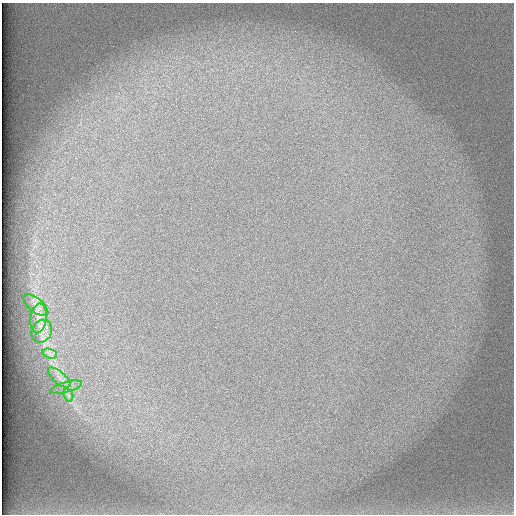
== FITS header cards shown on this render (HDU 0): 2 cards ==
NAXIS1  =                  512 /
NAXIS2  =                  512 /

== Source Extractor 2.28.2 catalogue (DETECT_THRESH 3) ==
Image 512 x 512 px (HDU 0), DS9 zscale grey, 1 PNG px = 1 image px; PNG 516 x 516 px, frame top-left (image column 1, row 512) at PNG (2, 3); each listed source drawn as its Kron ellipse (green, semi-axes under 4 px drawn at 4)
Background 101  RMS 3.1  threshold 9.28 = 3 sigma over >= 5 px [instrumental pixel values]
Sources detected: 7; all 7 listed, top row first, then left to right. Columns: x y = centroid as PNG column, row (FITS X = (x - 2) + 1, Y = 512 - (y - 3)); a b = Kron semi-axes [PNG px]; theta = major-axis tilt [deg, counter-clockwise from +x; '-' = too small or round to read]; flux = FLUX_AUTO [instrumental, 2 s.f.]
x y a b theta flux
36 305 15 7 -40 1300
39 318 15 8 84 1700
42 331 12 10 61 1600
50 354 7 4 -19 710
59 377 14 6 -41 1400
66 387 16 5 16 1200
68 395 7 4 -70 630